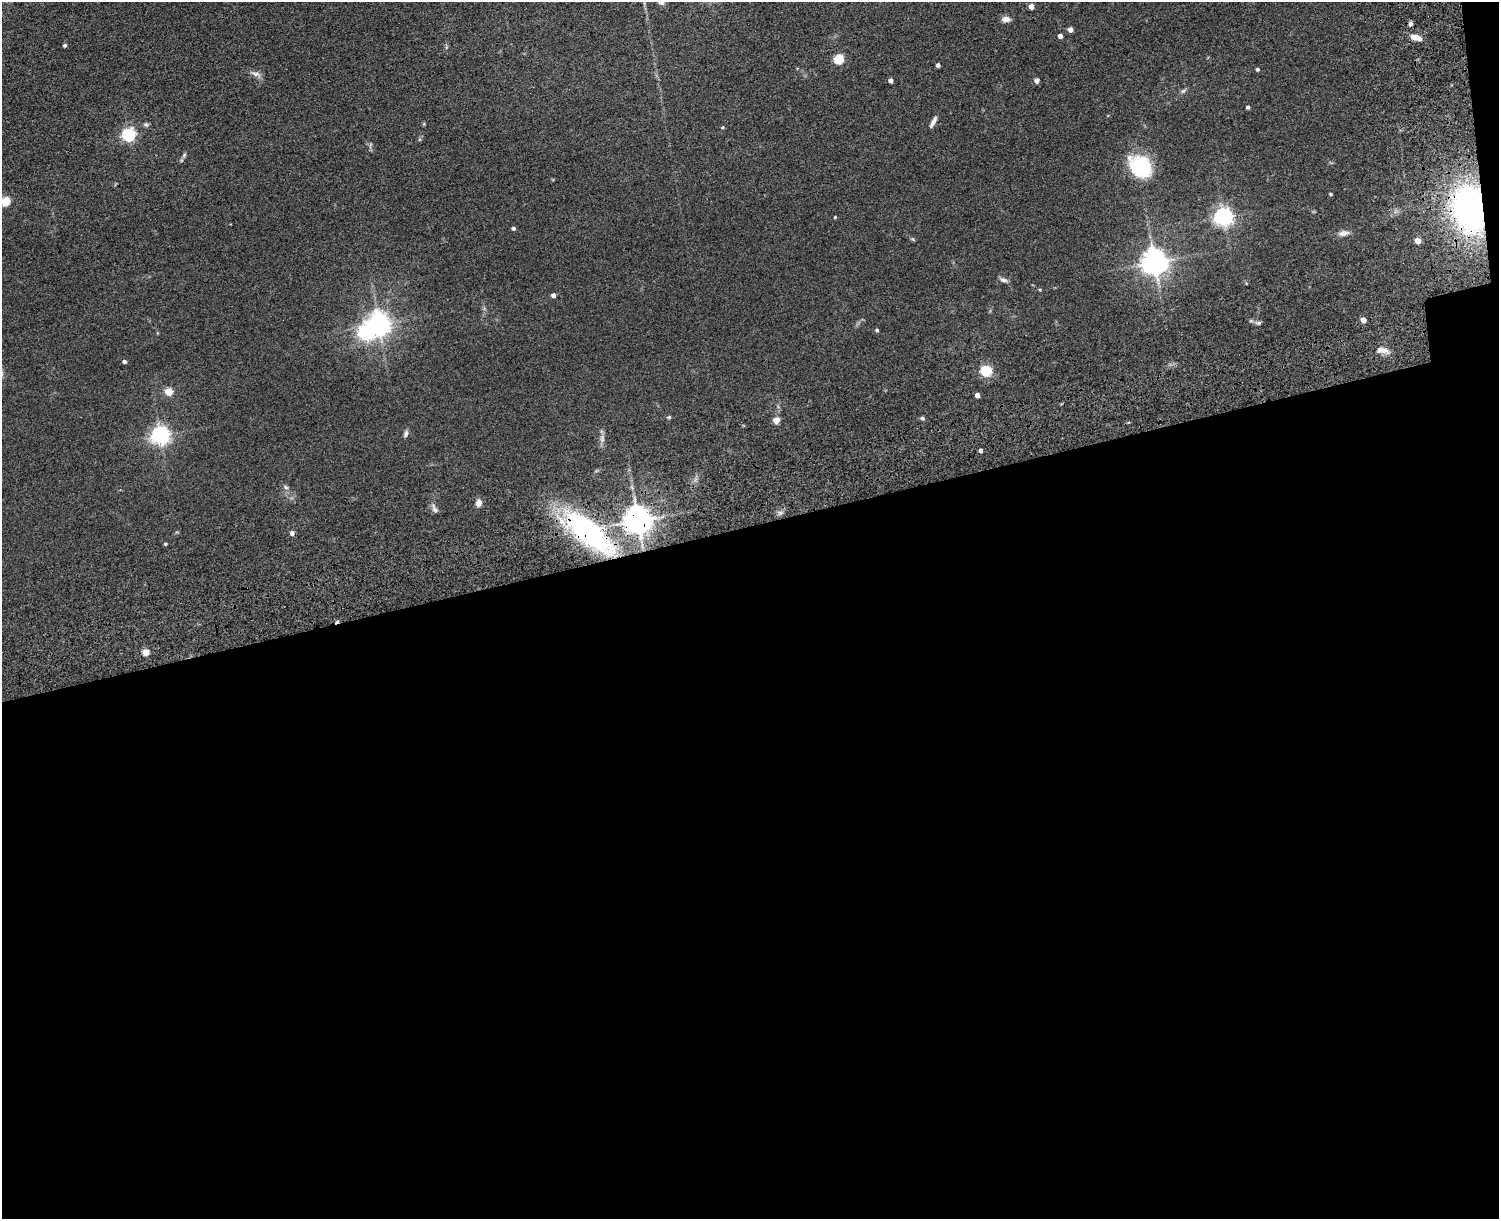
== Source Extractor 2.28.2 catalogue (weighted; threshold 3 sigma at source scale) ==
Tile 12 of 3 x 4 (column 3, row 4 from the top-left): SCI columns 3267-4763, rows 161-1377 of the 5149 x 5188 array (HDU 1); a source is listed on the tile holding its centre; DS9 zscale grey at full resolution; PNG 1501 x 1221 px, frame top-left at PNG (2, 2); no overlay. Shown black and unused: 58% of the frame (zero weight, under 3 of 5 exposures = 11% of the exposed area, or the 3 px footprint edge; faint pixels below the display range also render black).
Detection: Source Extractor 2.28.2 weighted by HDU 2 'WHT'; one run over the whole footprint, this tile lists its part. Background 0.0747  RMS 0.0081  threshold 0.0365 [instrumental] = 3 sigma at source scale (4.5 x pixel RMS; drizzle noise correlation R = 1.50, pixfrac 1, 0.05/0.05 arcsec/px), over >= 5 px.
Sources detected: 60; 1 inside a brighter object's white glare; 2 cosmic-ray / hot-pixel residue — not listed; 1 inside a brighter listed object's ellipse — not listed separately; the other 56 listed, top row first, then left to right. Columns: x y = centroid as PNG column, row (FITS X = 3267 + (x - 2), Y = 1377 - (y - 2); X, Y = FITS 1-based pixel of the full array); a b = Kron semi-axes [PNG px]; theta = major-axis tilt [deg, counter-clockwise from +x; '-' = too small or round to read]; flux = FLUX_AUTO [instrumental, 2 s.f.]
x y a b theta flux
1031 6 4 4 - 6.1
1006 19 9 6 -4 4.2
1411 24 5 5 - 1.7
1071 30 4 4 - 4.2
1060 36 4 4 - 3.3
1418 38 10 7 -41 4.9
65 45 4 3 - 1.5
839 59 5 5 - 42
938 65 4 4 - 2.4
1258 69 4 4 - 1.2
256 74 13 5 -15 3.1
891 81 4 4 - 3.2
1037 81 4 4 - 4.2
1183 91 7 4 43 1.4
1248 107 4 3 - 1.5
933 122 15 5 61 3.1
146 124 7 5 -61 1.4
424 124 6 4 -72 0.74
722 127 4 3 - 0.84
129 135 6 6 - 130
184 155 7 4 46 1.3
1141 166 26 20 -39 44
1331 194 4 3 - 0.73
6 201 5 5 - 33
1470 209 40 27 -80 210
835 217 3 3 - 0.73
1224 217 7 6 - 340
513 228 4 4 - 1.5
1344 233 14 7 11 3.7
1418 241 5 4 - 7.8
1155 262 8 8 - 840
1003 280 10 6 -17 2.5
1040 290 5 3 - 0.64
554 295 4 4 - 3.4
1364 320 4 4 - 6
1259 323 7 5 2 1.6
379 324 7 7 - 580
877 330 4 4 - 1.1
1382 350 15 7 -4 4.6
124 362 4 3 - 2.2
987 371 6 5 - 69
169 392 5 4 - 19
977 395 4 4 - 4.1
669 417 5 4 - 0.89
922 418 6 5 - 1.4
776 420 8 7 - 4.6
406 433 8 5 64 2.2
160 435 6 6 - 340
286 487 6 5 - 1.5
479 503 8 7 - 4.1
435 510 9 5 -41 2.2
638 520 8 7 - 1100
588 532 55 22 -40 140
292 533 5 5 - 2.5
165 544 4 3 - 0.83
146 652 4 4 - 15
Overlapping masked pixels (flux is a lower limit): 3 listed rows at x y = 1470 209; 638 520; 588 532
Isophote crosses this tile's border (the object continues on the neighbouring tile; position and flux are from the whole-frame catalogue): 1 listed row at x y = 6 201